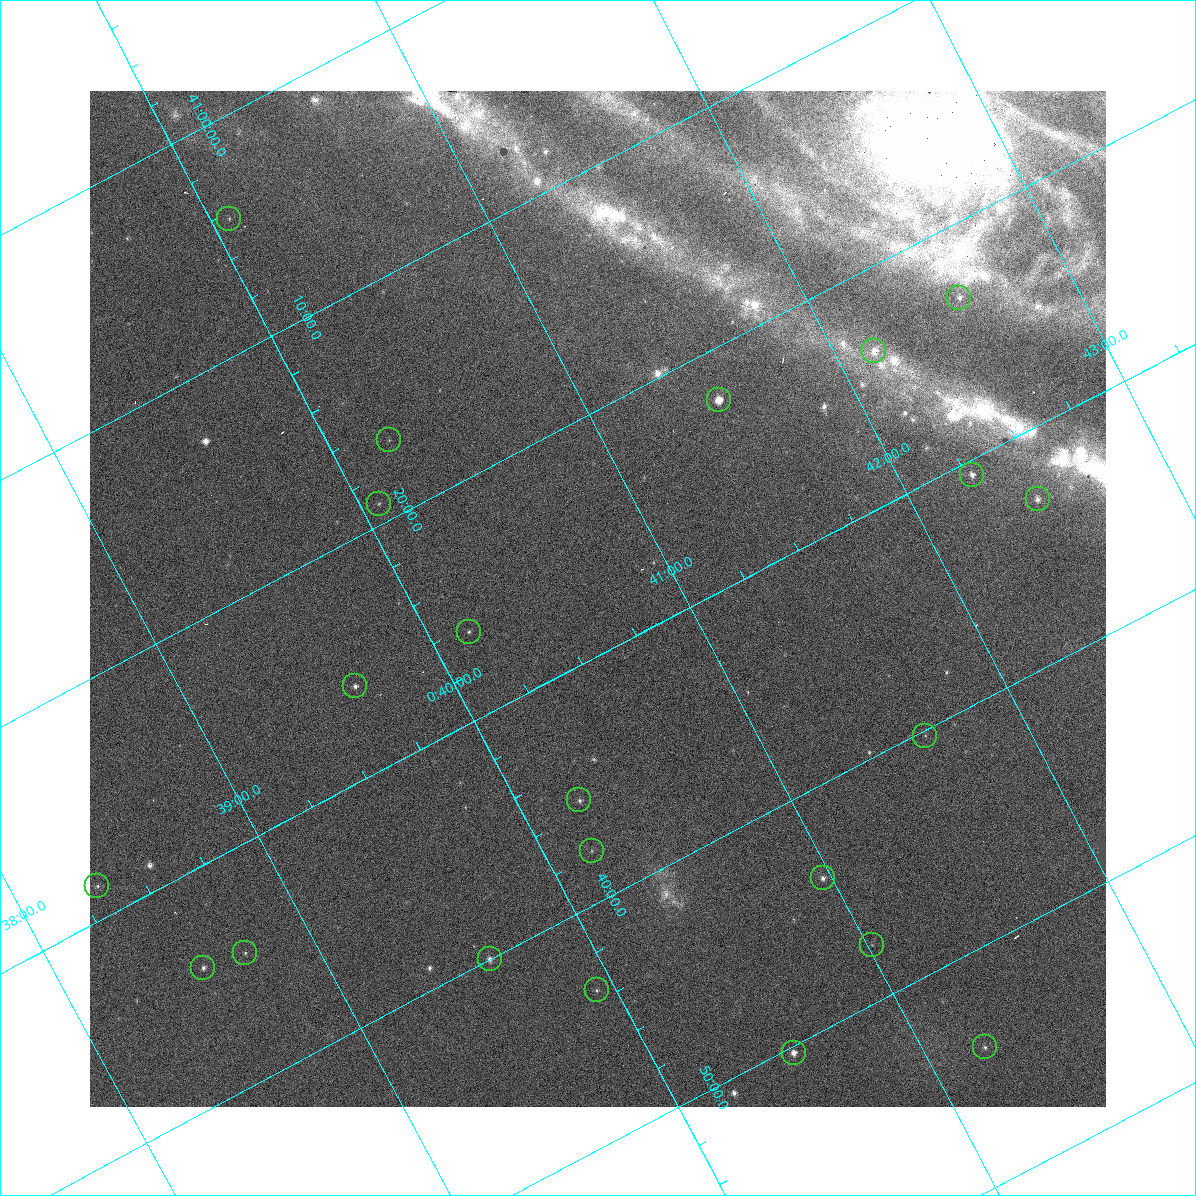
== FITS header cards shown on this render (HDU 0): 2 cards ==
NAXIS1  =                 1016 / length of data axis 1
NAXIS2  =                 1016 / length of data axis 2

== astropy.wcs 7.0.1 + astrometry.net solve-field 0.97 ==
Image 1016 x 1016 px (HDU 0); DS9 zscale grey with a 90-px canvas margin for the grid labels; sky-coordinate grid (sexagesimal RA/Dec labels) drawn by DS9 from the SOLVED WCS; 22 Tycho-2 reference stars matched to detected sources circled (green)
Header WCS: RA---SIN-SIP/DEC--SIN-SIP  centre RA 00:40:41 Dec +41:28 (10.17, +41.46 deg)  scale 2.76 arcsec/px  FOV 46.7' x 46.6'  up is +152 deg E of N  parity normal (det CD < 0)
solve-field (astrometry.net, Tycho-2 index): VERIFIED the header's WCS against the Tycho-2 star catalogue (verified at 3 index scales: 9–22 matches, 0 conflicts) and refined it, rather than solving blind
Solved WCS: RA---TAN-SIP/DEC--TAN-SIP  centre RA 00:40:41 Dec +41:28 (10.17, +41.46 deg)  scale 2.76 arcsec/px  FOV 46.7' x 46.6'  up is +152 deg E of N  parity normal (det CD < 0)
The solver's refit moves the header's centre by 0.3 arcsec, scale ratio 0.9998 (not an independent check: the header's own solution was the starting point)
Tycho-2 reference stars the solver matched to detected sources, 22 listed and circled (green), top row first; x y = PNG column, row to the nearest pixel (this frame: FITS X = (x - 90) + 1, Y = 1016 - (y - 91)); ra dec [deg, ICRS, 3 dp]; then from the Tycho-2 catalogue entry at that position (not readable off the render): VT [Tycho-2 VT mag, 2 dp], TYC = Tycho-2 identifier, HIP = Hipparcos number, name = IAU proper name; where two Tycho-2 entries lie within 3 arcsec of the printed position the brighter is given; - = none
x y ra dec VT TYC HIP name
229 219 10.017 +41.072 11.47 2801-1453-1 - -
959 298 10.639 +41.386 11.36 2805-2208-1 - -
874 351 10.538 +41.392 10.59 2805-2135-1 - -
719 400 10.374 +41.370 10.16 2805-213-1 - -
389 440 10.058 +41.279 11.63 2805-267-1 - -
972 475 10.568 +41.510 11.29 2805-2124-1 - -
1038 499 10.616 +41.550 10.67 2805-2192-1 - -
379 504 10.018 +41.319 11.35 2805-195-1 - -
469 632 10.038 +41.438 10.94 2805-517-1 - -
355 686 9.910 +41.434 11.15 2792-1020-1 - -
925 736 10.403 +41.671 11.00 2805-218-1 - -
579 800 10.058 +41.591 11.18 2805-663-1 - -
592 851 10.045 +41.630 11.36 2805-905-1 - -
823 878 10.242 +41.731 9.37 2805-1064-1 3223 -
97 886 9.581 +41.476 10.64 2792-1875-1 - -
872 945 10.254 +41.793 11.02 2805-1266-1 - -
245 953 9.682 +41.574 10.69 2792-838-1 - -
490 959 9.900 +41.667 10.84 2792-468-1 - -
203 968 9.637 +41.570 11.02 2792-482-1 - -
597 990 9.982 +41.726 12.05 2792-1030-1 - -
985 1047 10.308 +41.902 11.35 2805-644-1 - -
794 1053 10.131 +41.838 10.16 2805-1399-1 - -